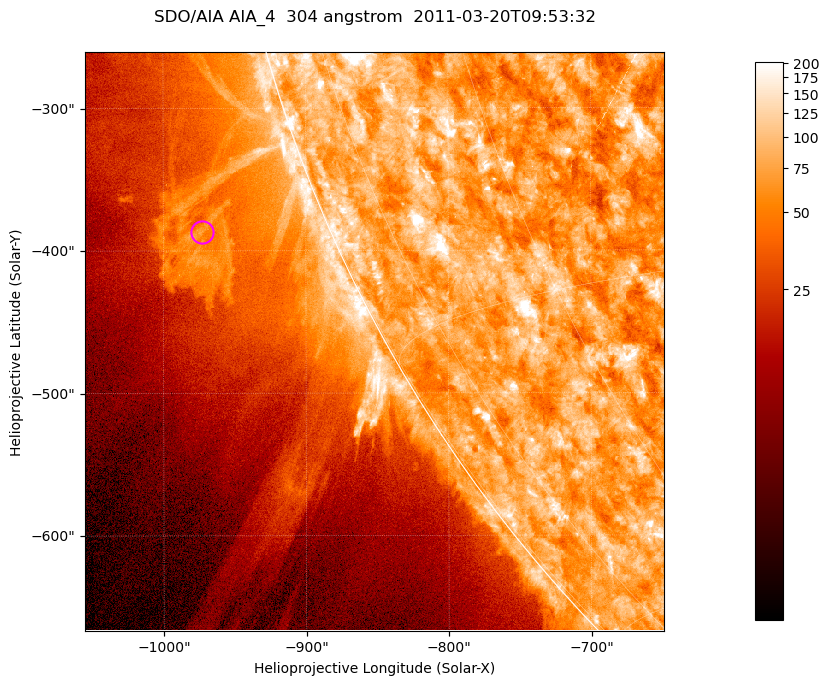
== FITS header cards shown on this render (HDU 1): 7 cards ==
TELESCOP= 'SDO/AIA '           / For AIA: SDO/AIA
INSTRUME= 'AIA_4   '           / For AIA: AIA_ATA1, AIA_ATA2, AIA_ATA3 or AIA_AT
WAVELNTH=                  304 / [angstrom] Wavelength
WAVEUNIT= 'angstrom'           / Wavelength unit: angstrom
DATE-OBS= '2011-03-20T09:53:32.123' / [ISO] Date when observation started; ISO 8
CTYPE1  = 'HPLN-TAN'           / CTYPE1; Typically HPLN
CTYPE2  = 'HPLT-TAN'           / CTYPE2; Typically HPLT

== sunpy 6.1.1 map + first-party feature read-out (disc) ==
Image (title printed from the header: SDO/AIA AIA_4  304 angstrom  2011-03-20T09:53:32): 677 x 677 px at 0.6 arcsec/px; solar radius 964 arcsec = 1606 px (partial field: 2.6% of the solar disc is inside the frame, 46% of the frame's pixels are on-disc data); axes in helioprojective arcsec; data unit not stated in the header (colour bar unlabelled)
Orientation: roll -0.132 deg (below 1 deg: not rotated)
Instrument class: DISC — disc imager (sunpy class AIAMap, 304 A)
Bright regions (active regions / flare kernels): reference = the on-disc median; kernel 5 px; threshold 5 sigma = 123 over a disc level ~73.9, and >= 1.15x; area >= 458 px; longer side >= 8 px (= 4.8 arcsec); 0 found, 0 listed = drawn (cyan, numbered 1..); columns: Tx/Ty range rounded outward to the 2 arcsec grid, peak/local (2 s.f.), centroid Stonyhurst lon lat
Off-limb structures (1.02-1.3 R_sun): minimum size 229 px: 7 found; the strongest spans PA ~110..115 deg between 1.02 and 1.13 R_sun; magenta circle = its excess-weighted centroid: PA ~110 deg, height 1.09 R_sun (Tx ~-972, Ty ~-388 arcsec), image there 2.7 x the reference